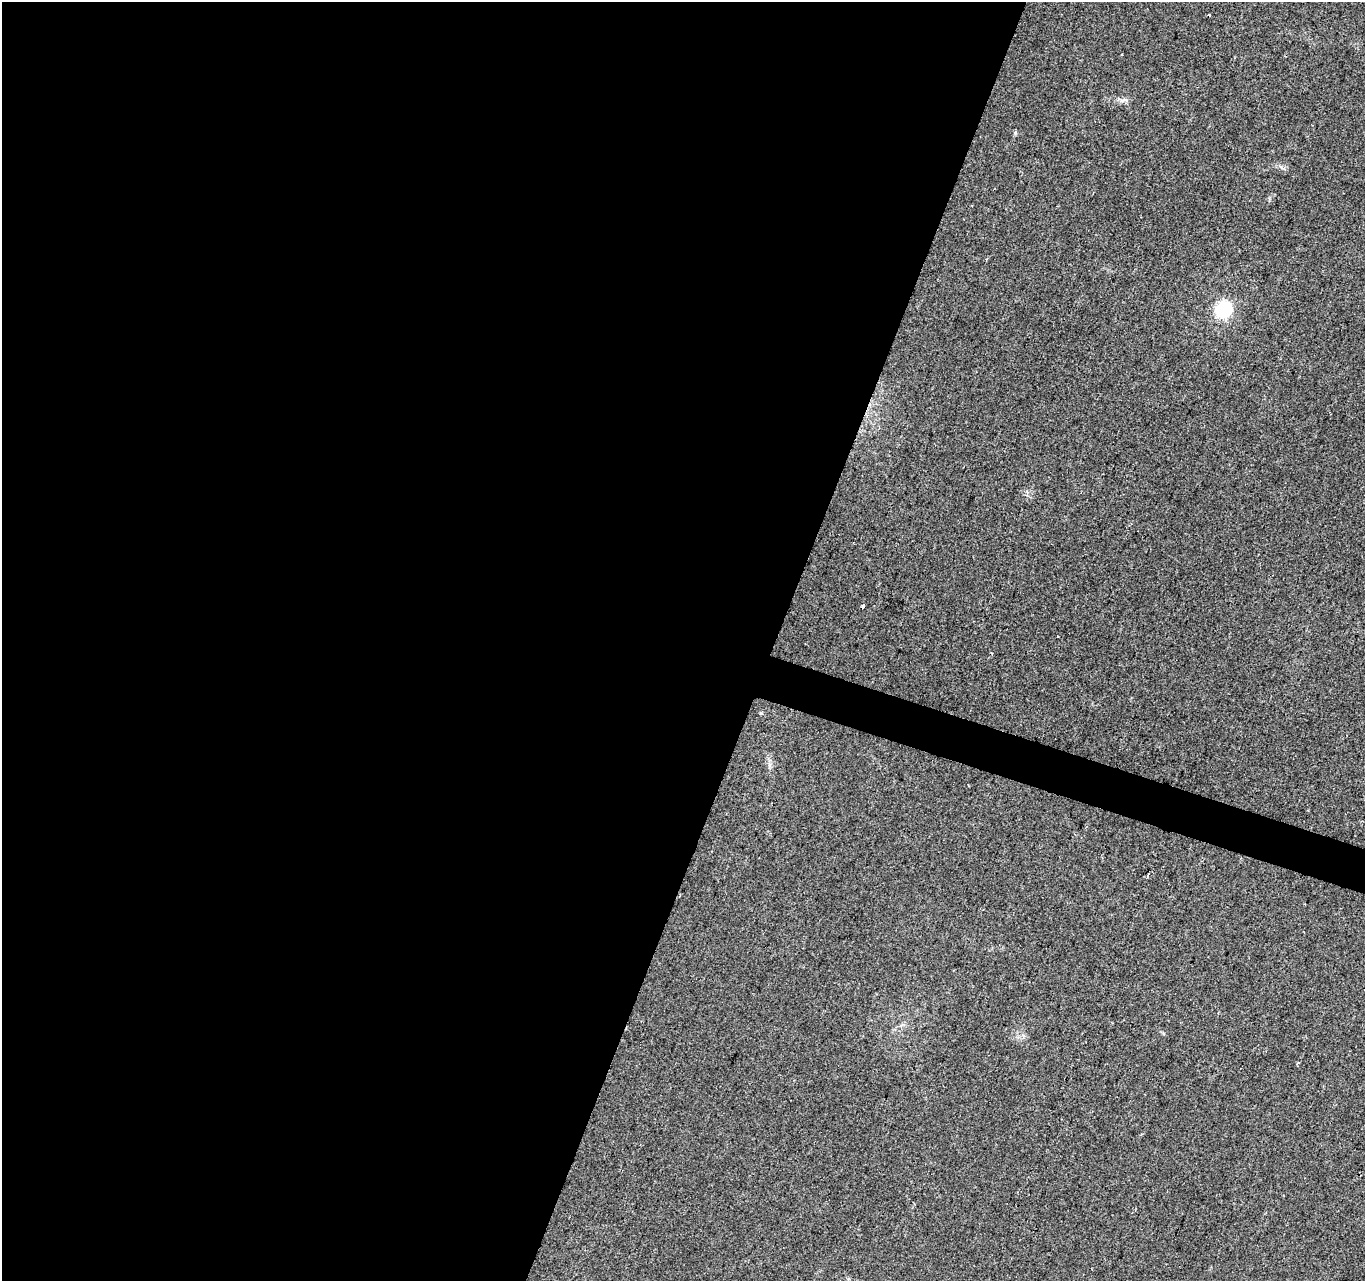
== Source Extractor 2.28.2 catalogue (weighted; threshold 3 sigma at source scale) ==
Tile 5 of 4 x 4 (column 1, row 2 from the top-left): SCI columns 8-1370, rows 2834-4112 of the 5458 x 5603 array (HDU 1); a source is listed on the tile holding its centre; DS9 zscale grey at full resolution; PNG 1367 x 1283 px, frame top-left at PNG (2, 2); no overlay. Shown black and unused: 58% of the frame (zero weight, under 2 of 3 exposures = <1% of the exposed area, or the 3 px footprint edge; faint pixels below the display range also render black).
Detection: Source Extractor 2.28.2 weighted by HDU 2 'WHT'; one run over the whole footprint, this tile lists its part. Background 0.032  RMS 0.0057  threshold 0.0256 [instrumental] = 3 sigma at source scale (4.5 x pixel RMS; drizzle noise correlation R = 1.50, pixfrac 1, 0.0396/0.0396 arcsec/px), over >= 5 px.
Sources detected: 7; all 7 listed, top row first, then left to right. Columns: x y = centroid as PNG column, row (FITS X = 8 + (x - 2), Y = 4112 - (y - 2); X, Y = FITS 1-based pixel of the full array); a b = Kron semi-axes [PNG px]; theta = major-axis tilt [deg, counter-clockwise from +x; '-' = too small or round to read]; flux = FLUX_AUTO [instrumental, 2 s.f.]
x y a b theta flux
1209 14 3 3 - 0.97
1015 133 5 5 - 0.9
1223 310 17 15 60 24
863 606 4 3 - 4.5
761 713 4 4 - 0.92
769 765 7 4 71 1.2
1148 876 3 3 - 1.8